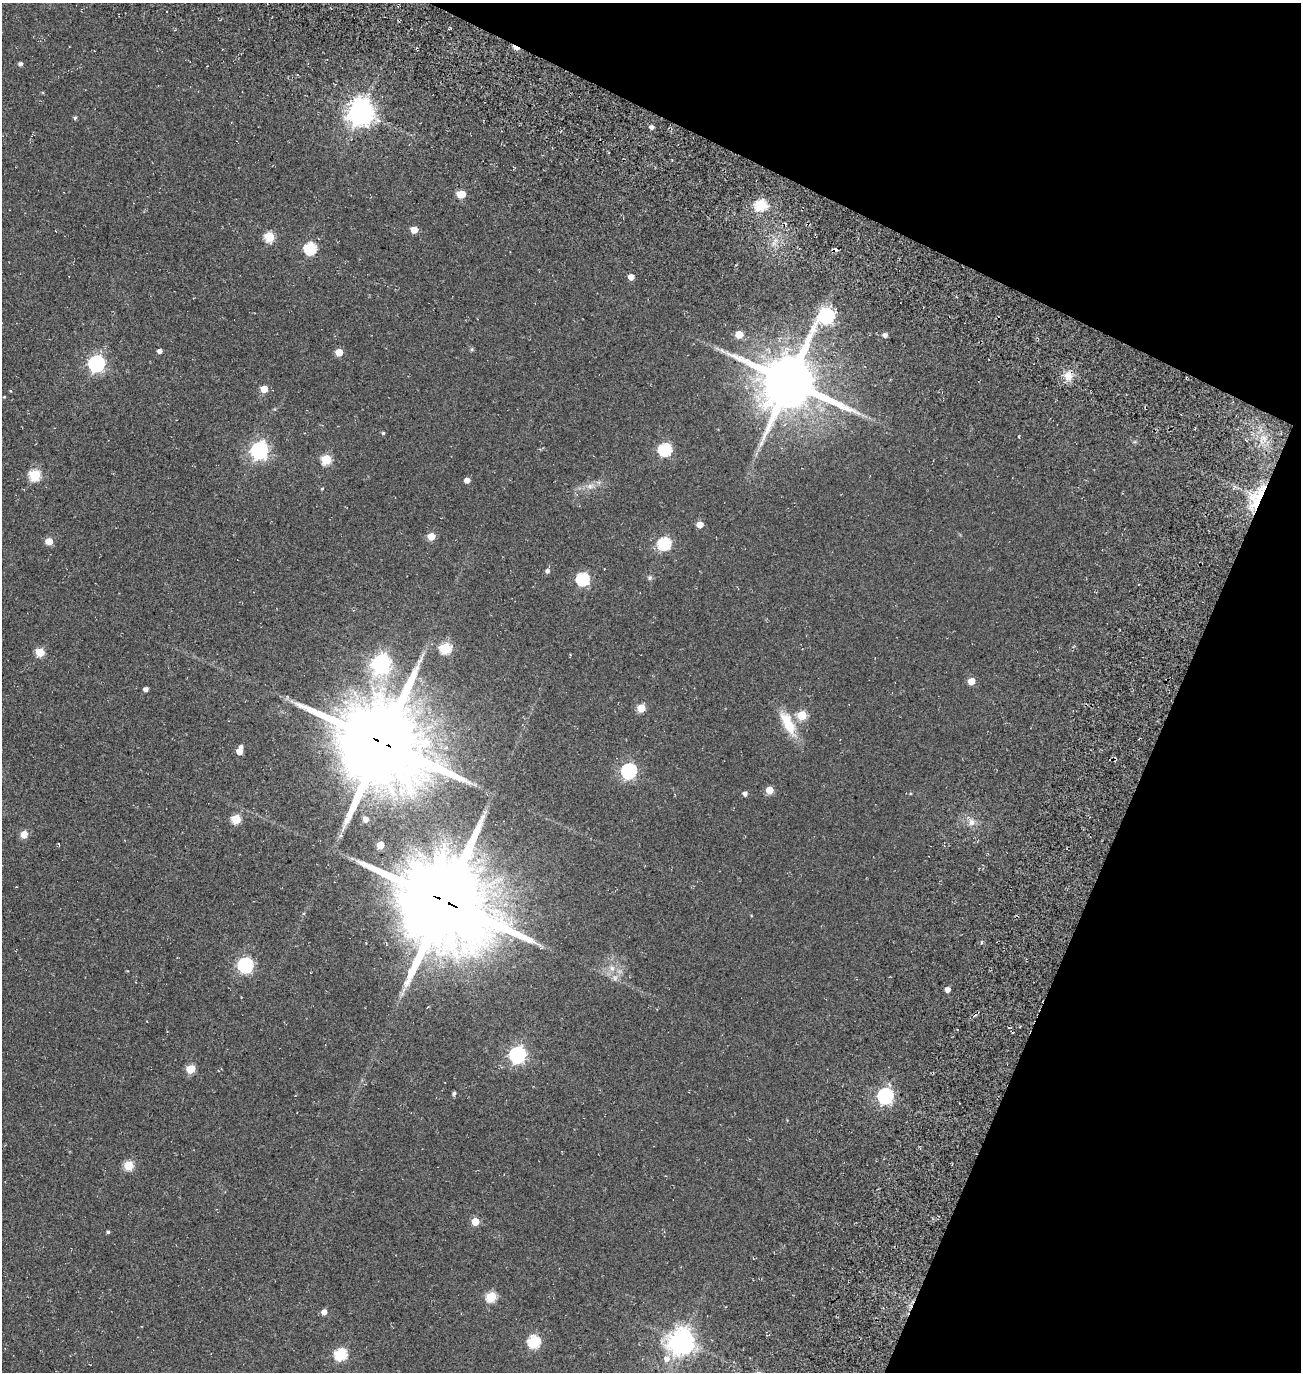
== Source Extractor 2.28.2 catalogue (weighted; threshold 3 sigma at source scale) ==
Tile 8 of 4 x 4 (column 4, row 2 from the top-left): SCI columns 4382-5680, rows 2987-4356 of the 5922 x 5903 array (HDU 1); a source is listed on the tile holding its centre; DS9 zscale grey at full resolution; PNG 1303 x 1374 px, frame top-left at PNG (2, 3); no overlay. Shown black and unused: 22% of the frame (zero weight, under 3 of 5 exposures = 11% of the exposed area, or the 3 px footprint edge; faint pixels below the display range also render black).
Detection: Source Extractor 2.28.2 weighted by HDU 2 'WHT'; one run over the whole footprint, this tile lists its part. Background 0.0558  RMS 0.026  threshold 0.117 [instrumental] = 3 sigma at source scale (4.5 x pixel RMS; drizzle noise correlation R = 1.50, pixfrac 1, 0.05/0.05 arcsec/px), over >= 5 px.
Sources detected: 81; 3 cosmic-ray / hot-pixel residue — not listed; the other 78 listed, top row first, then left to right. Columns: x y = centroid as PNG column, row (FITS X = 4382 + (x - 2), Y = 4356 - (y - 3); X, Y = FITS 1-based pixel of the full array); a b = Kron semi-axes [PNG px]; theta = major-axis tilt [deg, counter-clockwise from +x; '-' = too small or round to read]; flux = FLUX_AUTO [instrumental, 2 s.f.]
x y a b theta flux
20 64 5 4 - 6.1
361 112 8 8 - 2600
75 118 5 4 - 3.7
651 127 4 4 - 8.9
461 194 6 5 - 55
761 205 6 5 - 210
414 230 6 5 - 26
269 237 6 5 - 120
310 248 6 6 - 220
631 277 5 5 - 18
826 316 8 7 - 520
739 334 5 5 - 42
885 335 5 5 - 8.5
159 351 5 4 - 9
339 352 5 5 - 47
96 363 7 7 - 690
1068 376 11 10 - 26
789 382 16 15 - 17000
264 389 5 5 - 44
4 397 4 3 - 1.9
383 433 4 4 - 3
1019 436 3 2 - 1.9
761 443 10 5 60 9.7
665 449 6 6 - 290
259 450 7 7 - 840
326 459 5 5 - 120
35 475 6 6 - 170
467 480 5 4 - 14
590 486 8 6 -45 8.3
322 489 4 3 - 2.1
1258 498 29 8 64 79
700 524 5 5 - 27
431 536 5 5 - 47
49 541 5 5 - 39
664 544 6 6 - 270
547 571 5 5 - 6.7
650 578 7 5 69 4.4
583 579 6 6 - 260
445 648 6 5 - 170
40 652 5 5 - 78
420 660 14 4 48 9.8
381 663 8 7 - 1000
971 681 5 5 - 36
145 689 4 4 - 9.7
641 708 5 5 - 59
802 715 5 5 - 86
788 723 34 13 -63 64
382 743 25 23 -30 39000
241 747 4 4 - 6.8
239 752 5 5 - 24
1111 759 5 3 - 4.4
629 771 7 6 - 520
769 790 5 5 - 40
745 794 4 4 - 7.8
236 819 5 5 - 98
366 819 5 5 - 13
971 822 9 7 -15 12
24 834 5 5 - 43
380 845 5 5 - 45
444 901 27 24 -42 44000
304 913 5 4 - 2.4
245 965 6 6 - 500
612 968 7 6 - 8.2
403 990 7 4 70 6.2
947 990 4 4 - 14
517 1055 7 6 - 700
191 1069 5 5 - 77
454 1093 6 4 62 4.1
885 1096 7 6 - 550
129 1165 5 5 - 100
475 1222 5 5 - 44
108 1232 4 4 - 3.6
491 1297 6 5 - 120
324 1312 5 5 - 14
681 1341 8 8 - 2500
534 1342 6 6 - 230
340 1354 6 6 - 220
667 1359 8 7 - 17
Overlapping masked pixels (flux is a lower limit): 5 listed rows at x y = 1068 376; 1258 498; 382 743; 1111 759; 444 901